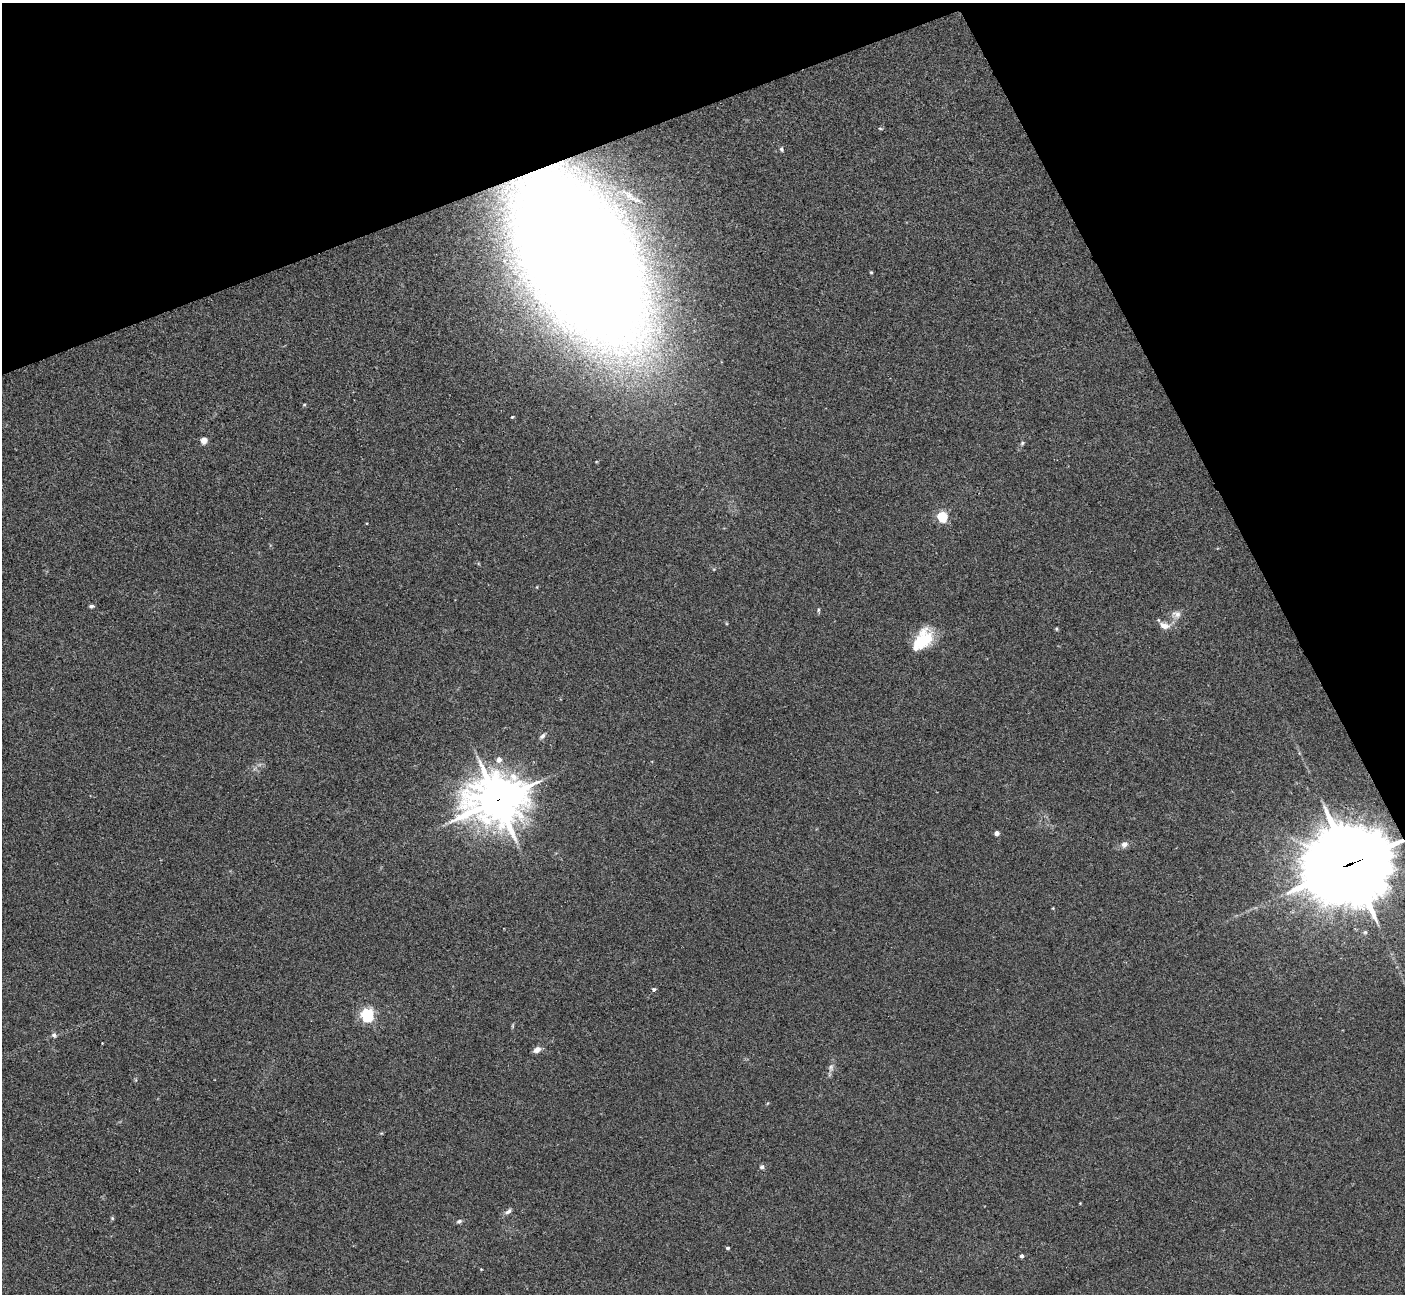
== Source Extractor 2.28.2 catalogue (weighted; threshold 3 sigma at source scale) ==
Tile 3 of 4 x 4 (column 3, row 1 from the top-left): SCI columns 2849-4251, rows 4060-5351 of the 5684 x 5663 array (HDU 1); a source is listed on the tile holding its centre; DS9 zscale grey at full resolution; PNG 1407 x 1296 px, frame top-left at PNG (2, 3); no overlay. Shown black and unused: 20% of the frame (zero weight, under 2 of 3 exposures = <1% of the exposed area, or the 3 px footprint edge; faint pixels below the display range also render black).
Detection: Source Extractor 2.28.2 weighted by HDU 2 'WHT'; one run over the whole footprint, this tile lists its part. Background 0.0444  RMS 0.0076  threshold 0.0341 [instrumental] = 3 sigma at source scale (4.5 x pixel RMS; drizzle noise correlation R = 1.50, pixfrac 1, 0.05/0.05 arcsec/px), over >= 5 px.
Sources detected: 38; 2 inside a brighter listed object's ellipse — not listed separately; the other 36 listed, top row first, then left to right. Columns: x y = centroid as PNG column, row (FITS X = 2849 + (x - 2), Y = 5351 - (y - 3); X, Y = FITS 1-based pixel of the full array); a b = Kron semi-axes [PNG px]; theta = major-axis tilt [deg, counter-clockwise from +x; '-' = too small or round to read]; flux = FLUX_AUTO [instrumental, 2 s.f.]
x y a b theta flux
781 149 6 5 - 1.4
579 259 120 61 -60 3200
871 272 4 3 - 0.88
304 405 5 3 - 0.81
512 417 3 3 - 0.93
204 440 4 4 - 14
1022 443 6 4 67 1.2
942 516 5 5 - 66
91 606 5 4 - 1.8
818 610 6 3 72 0.93
1176 614 13 11 -9 5.2
1164 626 14 8 -16 6.4
1056 629 5 4 - 0.89
924 640 24 18 53 30
542 736 9 6 42 2.3
499 760 7 7 - 4.1
497 800 21 17 8 2300
996 833 4 4 - 4
1124 844 9 7 22 3.9
1351 864 33 29 12 6500
1053 908 4 3 - 0.58
654 989 4 3 - 3.8
367 1015 6 6 - 130
513 1026 7 3 82 0.95
54 1035 7 6 - 2
537 1050 9 6 29 4.4
831 1068 12 6 85 3.3
768 1103 5 3 - 0.65
381 1133 5 3 - 0.64
762 1167 6 6 - 2
1080 1203 3 3 - 0.5
508 1211 11 6 33 2.7
112 1218 5 5 - 0.97
459 1221 6 5 - 1.8
728 1248 4 3 - 1.4
1022 1256 4 3 - 2.5
Overlapping masked pixels (flux is a lower limit): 3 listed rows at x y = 579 259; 497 800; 1351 864